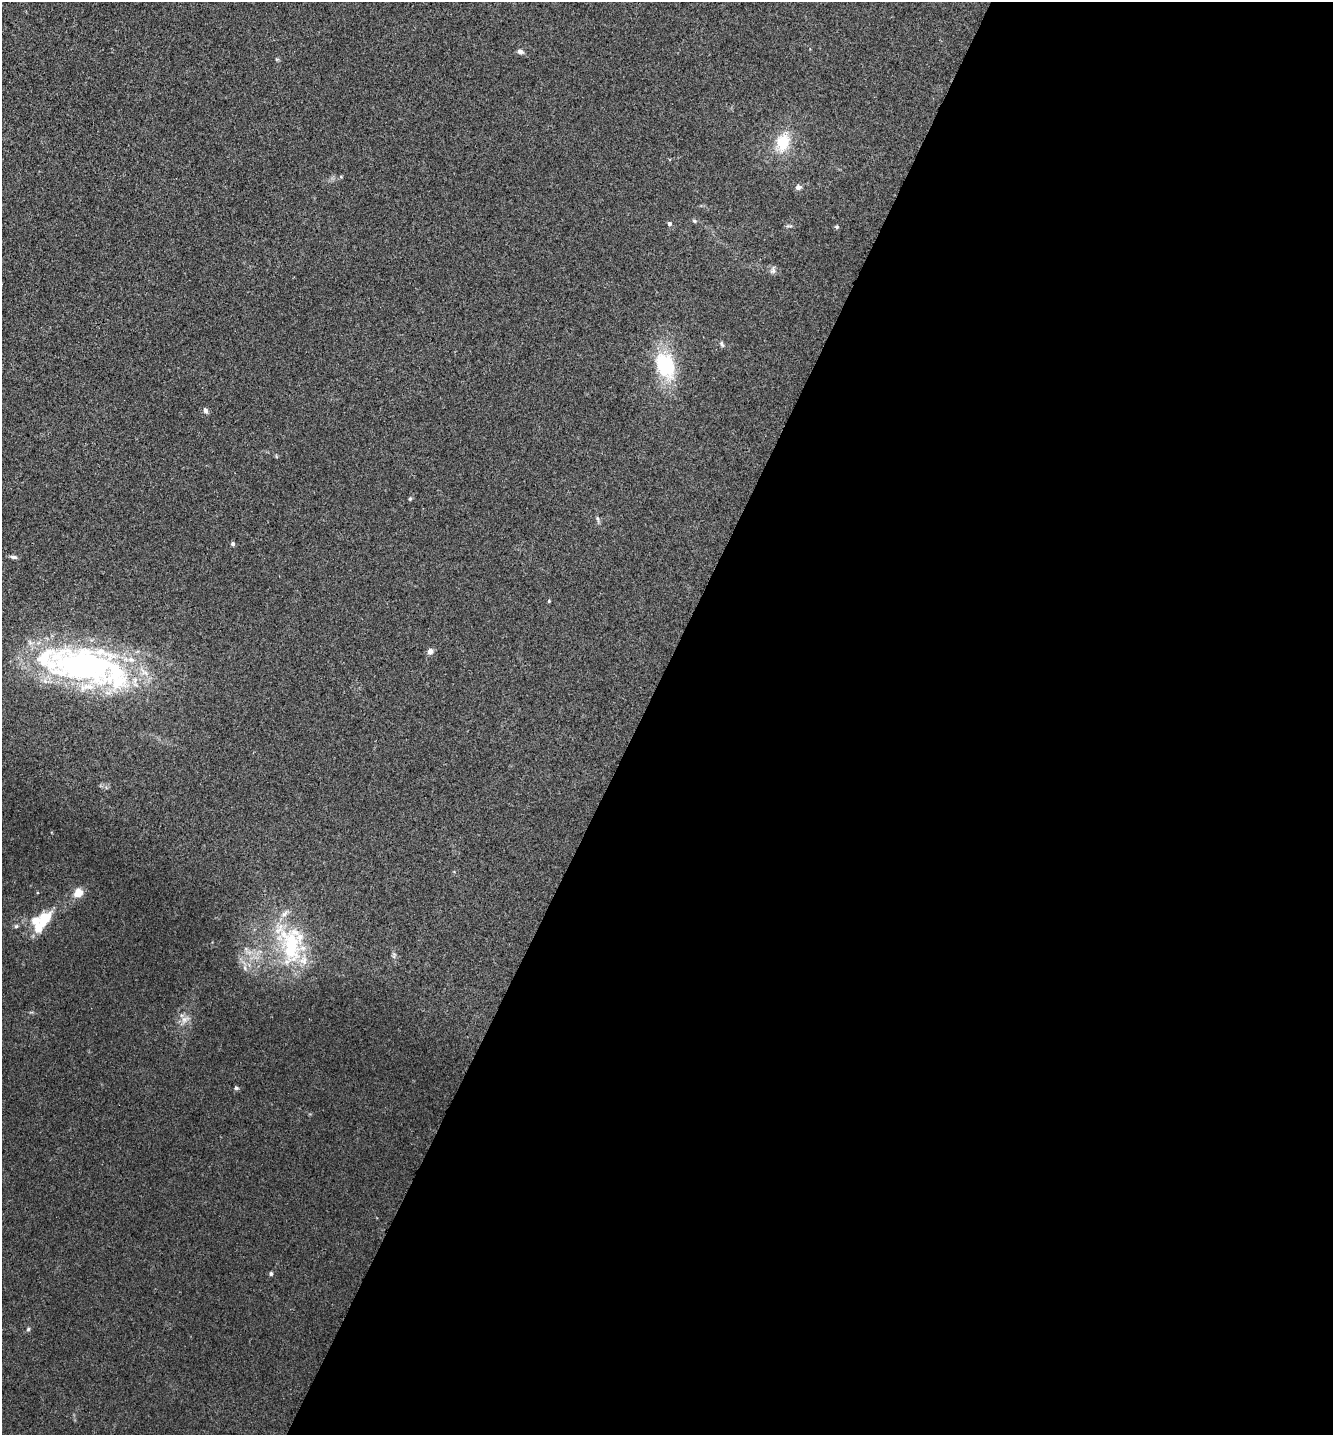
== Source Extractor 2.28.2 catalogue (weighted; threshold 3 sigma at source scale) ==
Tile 12 of 4 x 4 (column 4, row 3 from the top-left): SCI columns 4155-5485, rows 1464-2896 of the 5791 x 5784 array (HDU 1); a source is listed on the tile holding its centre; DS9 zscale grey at full resolution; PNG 1335 x 1437 px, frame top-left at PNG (2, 2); no overlay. Shown black and unused: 52% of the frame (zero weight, under 3 of 4 exposures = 2% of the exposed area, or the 3 px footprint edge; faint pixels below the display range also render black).
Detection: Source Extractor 2.28.2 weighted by HDU 2 'WHT'; one run over the whole footprint, this tile lists its part. Background 0.0172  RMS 0.0044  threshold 0.02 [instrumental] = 3 sigma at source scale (4.5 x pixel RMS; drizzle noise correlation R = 1.50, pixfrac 1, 0.05/0.05 arcsec/px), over >= 5 px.
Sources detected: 37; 1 inside a brighter object's white glare — not listed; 7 inside a brighter listed object's ellipse — not listed separately; the other 29 listed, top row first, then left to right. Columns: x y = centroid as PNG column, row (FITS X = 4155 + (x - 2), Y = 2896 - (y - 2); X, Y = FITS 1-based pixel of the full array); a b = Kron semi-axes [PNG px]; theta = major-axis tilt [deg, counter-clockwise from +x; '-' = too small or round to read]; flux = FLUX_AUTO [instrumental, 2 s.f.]
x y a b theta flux
520 52 8 6 -13 1.4
783 142 22 15 70 13
341 177 5 3 - 0.4
798 187 7 6 - 1.5
694 221 6 4 -21 0.69
670 224 4 4 - 1.5
789 226 10 3 0 0.75
837 227 5 5 - 0.65
773 270 8 7 - 1.4
722 344 9 5 -64 0.87
665 365 32 21 -70 28
205 410 8 5 -66 1.3
410 499 5 4 - 0.5
598 519 10 3 -75 0.85
233 544 4 4 - 1.1
14 557 9 5 -9 1.3
549 601 4 3 - 0.43
430 651 4 4 - 4.9
83 666 84 50 -12 130
78 893 10 9 - 5.3
45 917 13 10 30 9.6
16 926 6 5 - 0.74
291 948 47 37 -87 43
394 956 9 3 85 0.88
245 968 7 4 -71 0.95
185 1019 13 8 24 2.9
236 1088 6 5 - 0.75
271 1274 5 5 - 0.82
28 1329 5 5 - 0.63